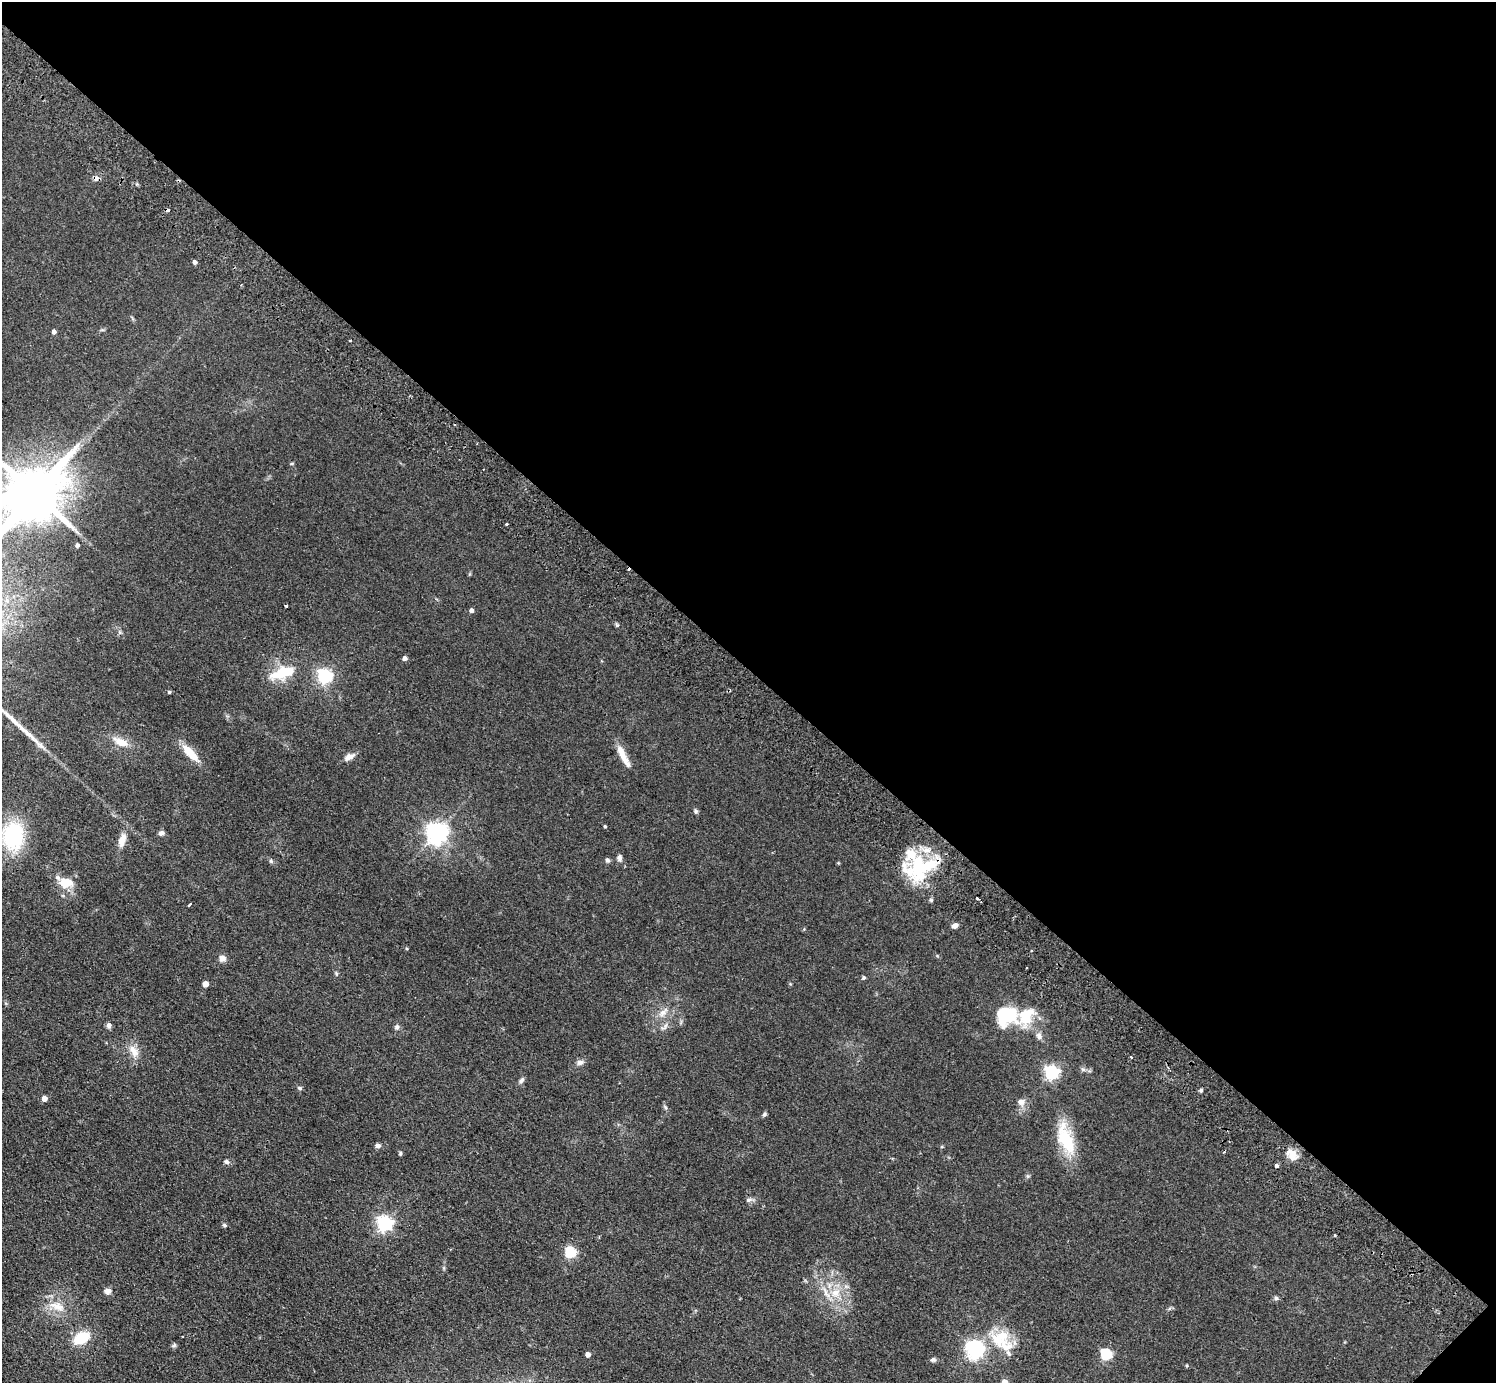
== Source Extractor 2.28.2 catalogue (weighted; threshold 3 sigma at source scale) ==
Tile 8 of 4 x 4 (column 4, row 2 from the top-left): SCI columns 4524-6017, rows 3105-4485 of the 6059 x 6067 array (HDU 1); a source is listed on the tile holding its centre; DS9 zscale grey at full resolution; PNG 1498 x 1385 px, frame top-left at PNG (2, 2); no overlay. Shown black and unused: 49% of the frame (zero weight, under 2 of 3 exposures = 3% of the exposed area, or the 3 px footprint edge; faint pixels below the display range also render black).
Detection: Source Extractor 2.28.2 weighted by HDU 2 'WHT'; one run over the whole footprint, this tile lists its part. Background 0.0635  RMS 0.009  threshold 0.0404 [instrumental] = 3 sigma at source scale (4.5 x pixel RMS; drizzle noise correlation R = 1.50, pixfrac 1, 0.05/0.05 arcsec/px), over >= 5 px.
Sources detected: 89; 2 inside a brighter object's white glare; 4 cosmic-ray / hot-pixel residue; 1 long thin detection or spike segment (spike, bleed or trail) — not listed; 4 inside a brighter listed object's ellipse — not listed separately; the other 78 listed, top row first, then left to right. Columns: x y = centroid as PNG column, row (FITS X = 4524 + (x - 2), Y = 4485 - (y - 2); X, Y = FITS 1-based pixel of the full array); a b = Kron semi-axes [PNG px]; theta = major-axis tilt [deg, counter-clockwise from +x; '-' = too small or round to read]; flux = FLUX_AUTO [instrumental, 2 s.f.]
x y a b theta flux
195 262 4 4 - 3.2
54 332 4 4 - 3.2
350 340 2 2 - 1.1
483 469 3 2 - 0.7
34 492 20 13 40 5800
507 523 3 3 - 3.5
77 545 4 3 - 2
286 606 3 2 - 0.97
471 610 4 4 - 3
405 658 4 4 - 3.8
284 671 22 15 8 25
324 676 6 6 - 190
169 692 4 4 - 1.1
13 720 28 6 -46 11
121 742 22 10 -24 12
190 753 23 8 -47 17
623 756 31 7 -63 11
349 757 14 7 24 4.9
696 811 6 5 - 1.7
605 826 4 3 - 1.1
162 833 7 5 12 2.9
437 833 7 7 - 570
13 836 30 22 87 67
122 840 20 9 75 8.6
619 858 8 5 -83 2.9
608 860 6 6 - 1.8
271 861 6 5 - 1.4
922 868 45 21 30 61
66 883 16 11 -3 16
977 898 3 3 - 6
189 905 5 3 - 2.2
955 926 7 5 31 3.7
1031 951 3 3 - 1.2
222 958 8 8 - 4.3
1026 968 3 2 - 0.99
336 973 6 4 -72 1.1
864 978 5 5 - 1.3
206 984 4 4 - 8.9
663 1012 17 8 47 7
1007 1015 25 22 17 43
108 1025 7 6 - 2.6
397 1027 7 6 - 2.4
665 1027 14 5 50 3.4
1039 1036 10 8 -59 3.7
134 1051 19 10 -60 9.1
1131 1057 3 2 - 2.1
580 1062 9 7 12 3.3
1083 1069 7 5 -42 1.9
1051 1073 6 6 - 190
522 1080 10 5 53 2.2
300 1088 7 5 -27 1.4
1201 1090 4 4 - 1.8
44 1098 4 4 - 7.7
1021 1102 11 10 - 4.8
665 1107 6 4 -50 1.4
764 1114 6 5 - 1.5
1066 1139 45 18 -70 37
378 1146 7 6 - 2.3
400 1153 5 4 - 1.2
1292 1154 16 10 -41 9.8
226 1162 7 5 -34 2.1
1276 1166 4 3 - 5.6
748 1200 8 6 16 2.3
385 1223 6 6 - 230
224 1225 5 5 - 1.6
570 1252 5 5 - 81
108 1291 8 7 - 3.9
835 1293 14 10 34 11
1276 1298 6 5 - 1.7
57 1306 23 10 -21 13
81 1338 13 9 29 34
1000 1338 29 21 25 30
174 1345 6 5 - 1.5
975 1349 7 6 - 400
588 1354 4 4 - 5.2
1106 1354 6 5 - 82
933 1360 7 6 - 1.8
1005 1382 5 4 - 6.9
Overlapping masked pixels (flux is a lower limit): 1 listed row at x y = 922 868
Isophote crosses this tile's border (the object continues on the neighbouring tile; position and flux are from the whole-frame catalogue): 3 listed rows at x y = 34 492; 13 720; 1005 1382
Unlisted compact peaks at least as high as the median listed source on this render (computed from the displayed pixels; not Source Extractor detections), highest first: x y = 617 625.